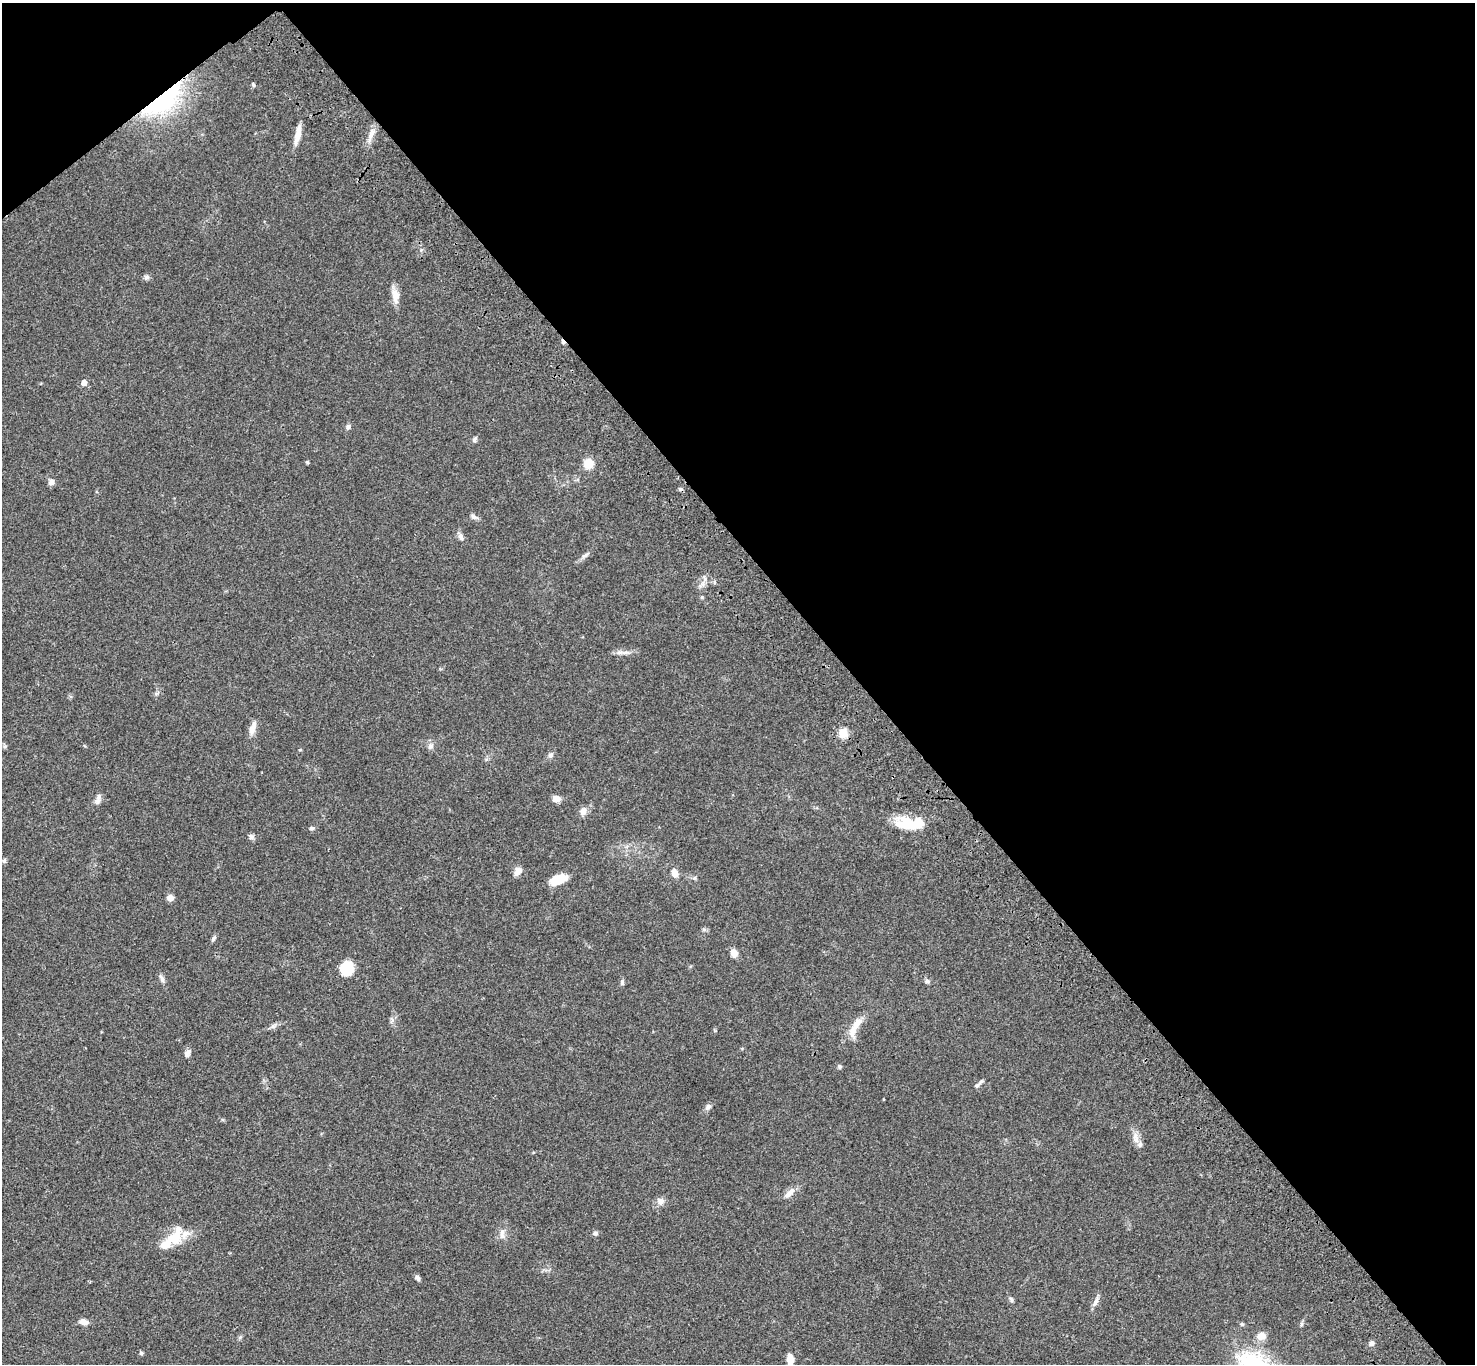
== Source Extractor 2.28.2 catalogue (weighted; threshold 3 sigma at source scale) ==
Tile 3 of 4 x 4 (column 3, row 1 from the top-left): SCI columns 3051-4523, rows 4467-5828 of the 6099 x 6072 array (HDU 1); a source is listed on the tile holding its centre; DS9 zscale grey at full resolution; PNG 1477 x 1366 px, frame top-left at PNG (2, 3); no overlay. Shown black and unused: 43% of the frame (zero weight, under 3 of 4 exposures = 6% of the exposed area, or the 3 px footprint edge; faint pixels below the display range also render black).
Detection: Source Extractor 2.28.2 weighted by HDU 2 'WHT'; one run over the whole footprint, this tile lists its part. Background 0.0459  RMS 0.0051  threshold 0.0231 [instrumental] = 3 sigma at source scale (4.5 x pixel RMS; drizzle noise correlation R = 1.50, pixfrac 1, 0.05/0.05 arcsec/px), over >= 5 px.
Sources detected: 70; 1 inside a brighter object's white glare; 2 cosmic-ray / hot-pixel residue — not listed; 5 inside a brighter listed object's ellipse — not listed separately; the other 62 listed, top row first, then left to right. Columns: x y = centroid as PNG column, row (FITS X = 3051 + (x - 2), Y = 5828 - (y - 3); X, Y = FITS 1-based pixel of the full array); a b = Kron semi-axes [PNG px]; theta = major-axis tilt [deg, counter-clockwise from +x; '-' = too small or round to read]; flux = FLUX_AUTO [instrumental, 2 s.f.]
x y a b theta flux
253 85 6 4 -63 0.71
163 101 63 23 39 50
371 134 16 5 62 3
298 135 23 6 78 5.4
146 277 8 6 42 1.2
395 295 18 9 -84 4.8
84 383 5 5 - 3.7
348 427 7 5 79 1.2
475 439 8 5 58 1.2
307 462 5 4 - 0.58
588 464 10 9 - 6.6
51 482 7 6 - 2.4
474 517 10 6 -32 1.4
461 537 9 7 -61 1.8
585 555 10 5 25 1.4
702 597 5 3 - 0.51
625 652 12 4 11 1.9
252 728 19 7 72 3.7
843 733 5 5 - 21
430 746 9 7 -89 1.9
300 750 4 3 - 0.45
550 755 8 6 49 1.4
556 798 9 7 2 3.1
98 799 16 6 73 2.1
583 811 10 8 90 2.9
915 825 42 11 4 13
312 828 7 4 9 0.93
251 837 8 6 -32 1.4
4 861 7 5 55 0.82
518 871 11 7 53 3.1
674 873 10 7 -79 3.5
558 879 20 10 22 8.5
170 898 7 6 - 2.7
704 929 6 5 - 0.9
213 939 8 5 52 1
734 953 9 7 -60 3.7
347 969 14 13 - 13
162 978 13 5 -64 1.7
927 981 8 5 9 1.1
622 982 8 5 -90 1
853 1030 21 10 73 5.7
187 1053 10 6 60 1.8
839 1066 6 5 - 0.88
977 1086 10 5 46 1.4
708 1107 9 7 59 1.5
1136 1138 17 8 -77 3.7
791 1191 12 8 49 3
661 1201 10 9 - 2.5
595 1233 6 5 - 1.3
502 1234 16 6 -87 2.6
174 1238 21 17 24 11
417 1278 7 5 -43 1.3
1011 1299 7 5 -85 0.95
1096 1301 15 5 66 2
84 1322 11 7 -10 2.8
1242 1324 6 4 -44 0.7
1301 1324 6 4 90 0.77
1261 1336 10 8 10 4.7
240 1337 6 4 19 0.69
1372 1343 6 6 - 1.6
141 1353 5 4 - 0.91
790 1360 13 7 -89 4
Overlapping masked pixels (flux is a lower limit): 1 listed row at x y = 163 101
Isophote crosses this tile's border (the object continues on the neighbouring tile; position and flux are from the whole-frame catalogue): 1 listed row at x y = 790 1360